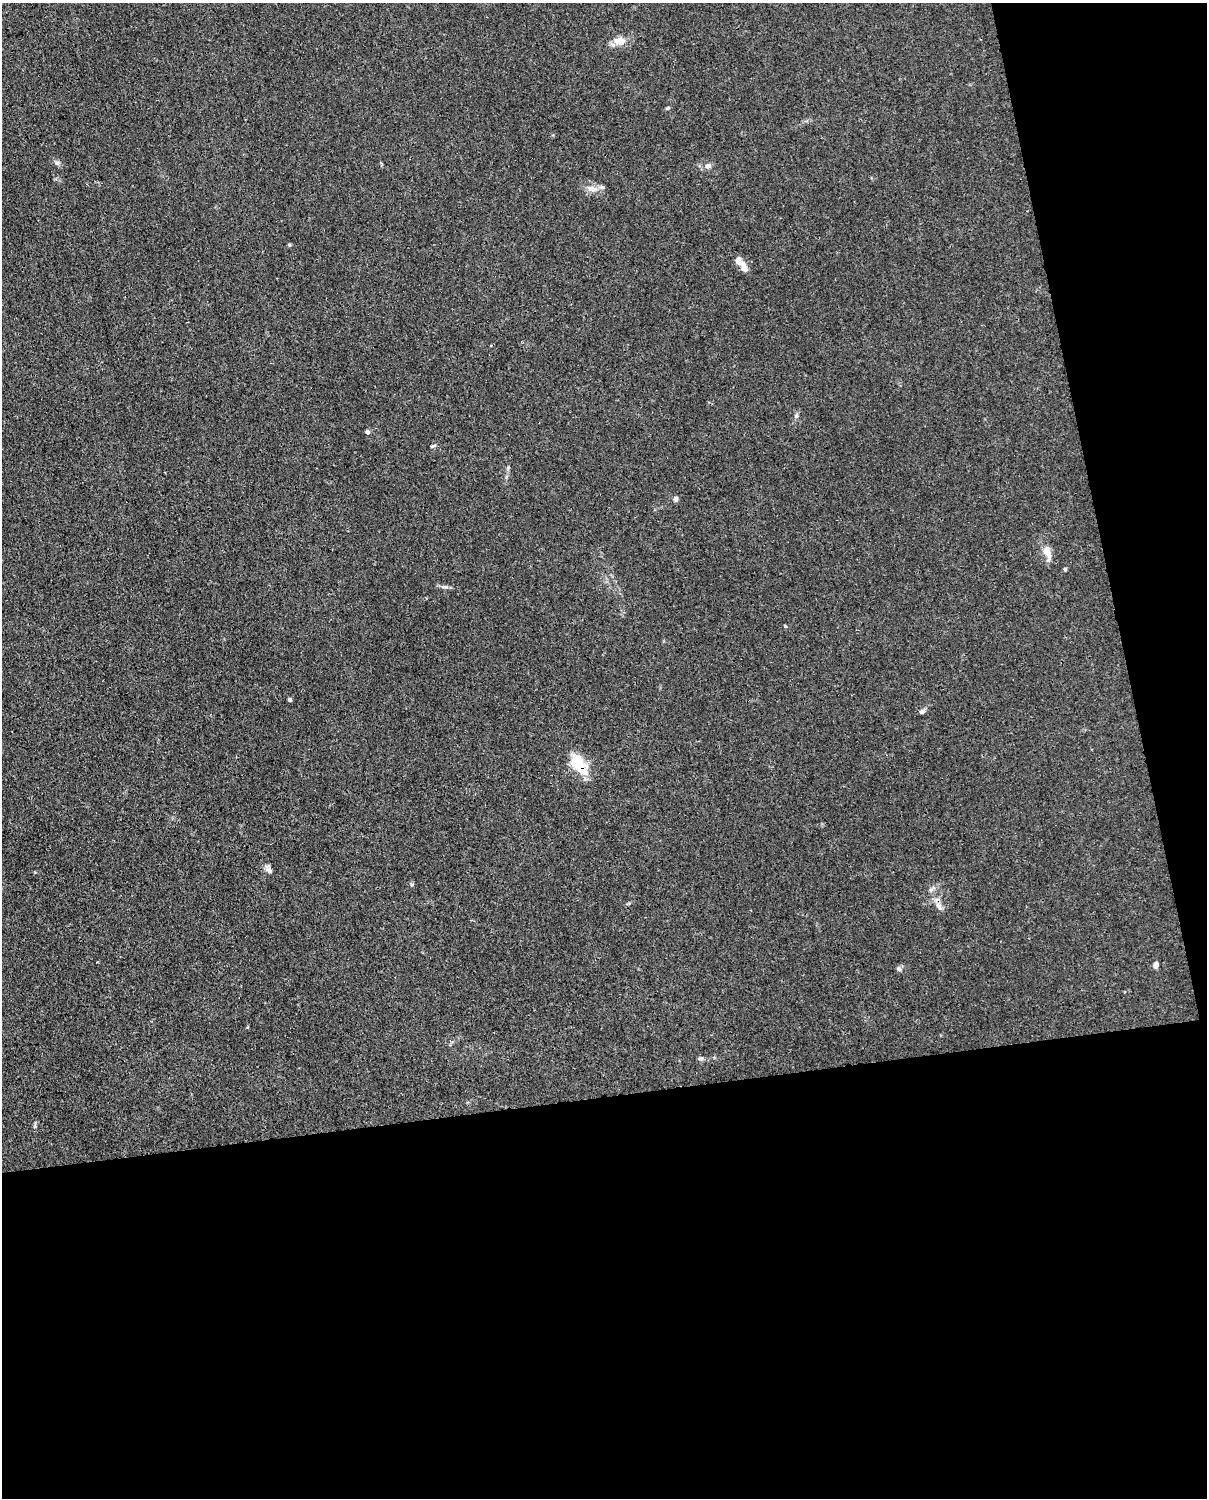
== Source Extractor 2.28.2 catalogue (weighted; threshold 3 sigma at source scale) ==
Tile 12 of 4 x 3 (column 4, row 3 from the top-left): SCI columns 3707-4911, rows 265-1760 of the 5001 x 4906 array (HDU 1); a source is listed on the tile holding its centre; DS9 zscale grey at full resolution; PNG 1209 x 1500 px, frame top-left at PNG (2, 3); no overlay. Shown black and unused: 33% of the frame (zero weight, under 3 of 4 exposures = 7% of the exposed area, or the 3 px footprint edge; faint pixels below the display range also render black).
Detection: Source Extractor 2.28.2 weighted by HDU 2 'WHT'; one run over the whole footprint, this tile lists its part. Background 0.0269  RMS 0.0028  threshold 0.0128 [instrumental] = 3 sigma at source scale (4.5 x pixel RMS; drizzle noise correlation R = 1.50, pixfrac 1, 0.05/0.05 arcsec/px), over >= 5 px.
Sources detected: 23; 1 inside a brighter listed object's ellipse — not listed separately; the other 22 listed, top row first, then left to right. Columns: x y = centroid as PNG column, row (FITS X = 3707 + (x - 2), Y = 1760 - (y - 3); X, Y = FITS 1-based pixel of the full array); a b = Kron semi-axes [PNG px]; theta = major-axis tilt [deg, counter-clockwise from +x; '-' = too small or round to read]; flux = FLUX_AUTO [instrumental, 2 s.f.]
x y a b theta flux
619 41 18 10 -1 3
668 108 5 4 - 0.34
57 163 7 5 -21 0.7
708 166 8 7 - 1.2
592 189 15 8 -20 2.3
744 266 16 8 -68 2.1
796 415 7 5 69 0.58
367 432 4 4 - 0.95
432 446 10 3 25 0.35
675 499 6 5 - 0.79
1047 552 23 9 -77 3
1065 569 4 3 - 0.59
444 587 10 4 -13 0.71
785 626 5 3 - 0.26
290 700 4 3 - 0.8
922 711 7 5 22 0.81
579 764 27 14 -53 8.7
269 870 11 7 -47 1.3
939 906 13 7 -68 1.6
1156 965 7 5 66 1.2
899 969 7 6 - 0.7
700 1058 7 4 0 0.46
Overlapping masked pixels (flux is a lower limit): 1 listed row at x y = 579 764